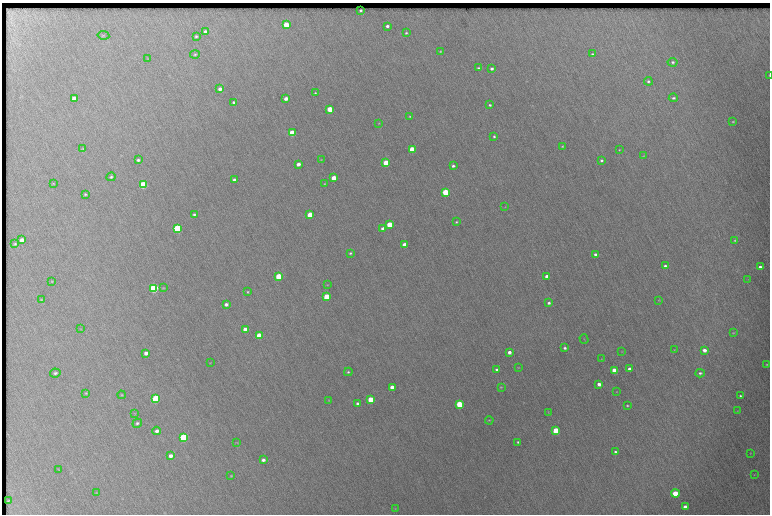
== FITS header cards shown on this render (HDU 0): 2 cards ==
NAXIS1  =                 1536 / length of data axis 1
NAXIS2  =                 1024 / length of data axis 2

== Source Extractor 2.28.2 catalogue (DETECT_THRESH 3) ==
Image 1536 x 1024 px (HDU 0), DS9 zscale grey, zoomed out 1/2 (1 PNG px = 2 x 2 image px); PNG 772 x 516 px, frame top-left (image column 1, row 1023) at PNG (2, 3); each listed source drawn as its Kron ellipse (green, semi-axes under 4 px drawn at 4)
Background 402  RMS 4.9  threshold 14.6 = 3 sigma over >= 5 px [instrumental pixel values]
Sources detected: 132; all 132 listed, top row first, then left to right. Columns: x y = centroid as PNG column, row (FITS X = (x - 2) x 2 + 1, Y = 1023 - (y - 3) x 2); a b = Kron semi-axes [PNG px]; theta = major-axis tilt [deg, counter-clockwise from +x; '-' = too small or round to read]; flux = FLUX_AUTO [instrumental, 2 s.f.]
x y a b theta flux
361 10 3 2 - 1600
286 25 4 3 - 32000
387 26 3 3 - 3000
206 32 4 3 - 6900
406 33 3 3 - 1300
103 35 6 3 -8 1100
196 36 3 2 - 1400
440 51 3 3 - 950
195 54 5 4 - 1600
592 54 3 2 - 1200
148 59 3 2 - 470
673 62 5 4 - 2300
478 68 3 2 - 1300
492 69 3 3 - 3000
769 75 2 1 - 420
648 81 4 4 - 2100
220 89 4 3 - 4900
315 93 3 2 - 1000
74 98 4 3 - 5300
673 98 4 3 - 1900
286 99 3 3 - 6100
234 102 3 3 - 1800
490 105 2 2 - 1500
330 109 3 3 - 38000
410 116 3 2 - 760
733 122 4 3 - 1200
379 123 3 3 - 610
292 133 3 3 - 71000
494 136 3 2 - 1400
562 146 3 2 - 820
83 149 3 2 - 770
412 149 3 3 - 41000
619 150 2 2 - 600
643 156 3 2 - 500
138 160 3 3 - 2100
321 160 3 3 - 660
601 160 3 2 - 1900
386 163 3 3 - 71000
298 164 3 3 - 6600
453 166 3 3 - 2200
111 177 4 4 - 1800
334 178 3 3 - 25000
234 180 3 3 - 3700
53 183 3 3 - 740
325 184 3 2 - 760
143 185 4 3 - 110000
445 192 3 3 - 86000
85 194 4 3 - 1200
505 207 3 2 - 420
194 214 4 3 - 1700
310 215 3 3 - 53000
456 222 3 3 - 1100
390 225 3 3 - 50000
177 228 4 3 - 170000
383 229 3 3 - 11000
22 240 4 3 - 5200
735 240 3 2 - 1200
15 244 4 3 - 1600
404 245 3 3 - 23000
350 253 3 2 - 1400
595 254 4 3 - 2700
665 266 3 2 - 2300
760 267 3 2 - 3200
279 276 3 3 - 63000
547 276 3 3 - 9300
748 279 3 2 - 390
52 281 4 3 - 840
327 285 3 2 - 490
154 288 4 3 - 260000
163 288 4 3 - 720
247 292 2 2 - 980
327 297 3 3 - 64000
41 300 4 3 - 1100
659 300 3 3 - 680
549 303 4 3 - 2300
226 304 4 3 - 3800
81 329 3 2 - 510
245 329 3 3 - 10000
733 333 3 2 - 600
259 335 3 3 - 30000
584 339 5 2 - 450
565 348 3 3 - 2200
674 350 3 2 - 470
704 350 4 3 - 5400
622 351 4 2 - 490
509 352 3 3 - 5200
146 353 3 3 - 4800
601 359 3 2 - 480
210 363 3 2 - 430
767 364 2 2 - 760
519 368 3 2 - 430
629 369 3 3 - 3600
497 370 3 2 - 2600
614 370 4 3 - 24000
348 372 4 4 - 1500
55 373 5 4 - 2200
700 373 4 3 - 1900
599 384 3 3 - 5400
392 387 3 3 - 15000
501 387 4 3 - 810
617 392 2 2 - 430
86 393 4 3 - 1000
122 395 4 3 - 980
740 396 3 2 - 1300
156 399 4 3 - 130000
371 399 3 3 - 39000
329 400 3 3 - 680
357 404 4 3 - 3000
459 404 4 3 - 49000
627 406 3 3 - 1200
737 411 3 2 - 350
548 412 3 3 - 500
135 413 3 2 - 560
489 420 4 3 - 840
137 423 5 4 - 2200
157 431 4 3 - 3600
556 431 4 4 - 40000
183 437 4 4 - 170000
518 442 3 2 - 1500
237 443 4 2 - 690
615 452 4 3 - 1800
750 453 3 2 - 460
171 456 4 4 - 5700
263 460 4 3 - 3800
59 469 3 3 - 590
754 475 3 2 - 490
231 476 3 2 - 690
96 493 4 3 - 640
675 493 4 3 - 36000
8 501 2 1 - 530
685 507 4 3 - 6200
395 509 3 2 - 400
At the frame edge (FLAGS 8, measured only in part): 1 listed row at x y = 769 75